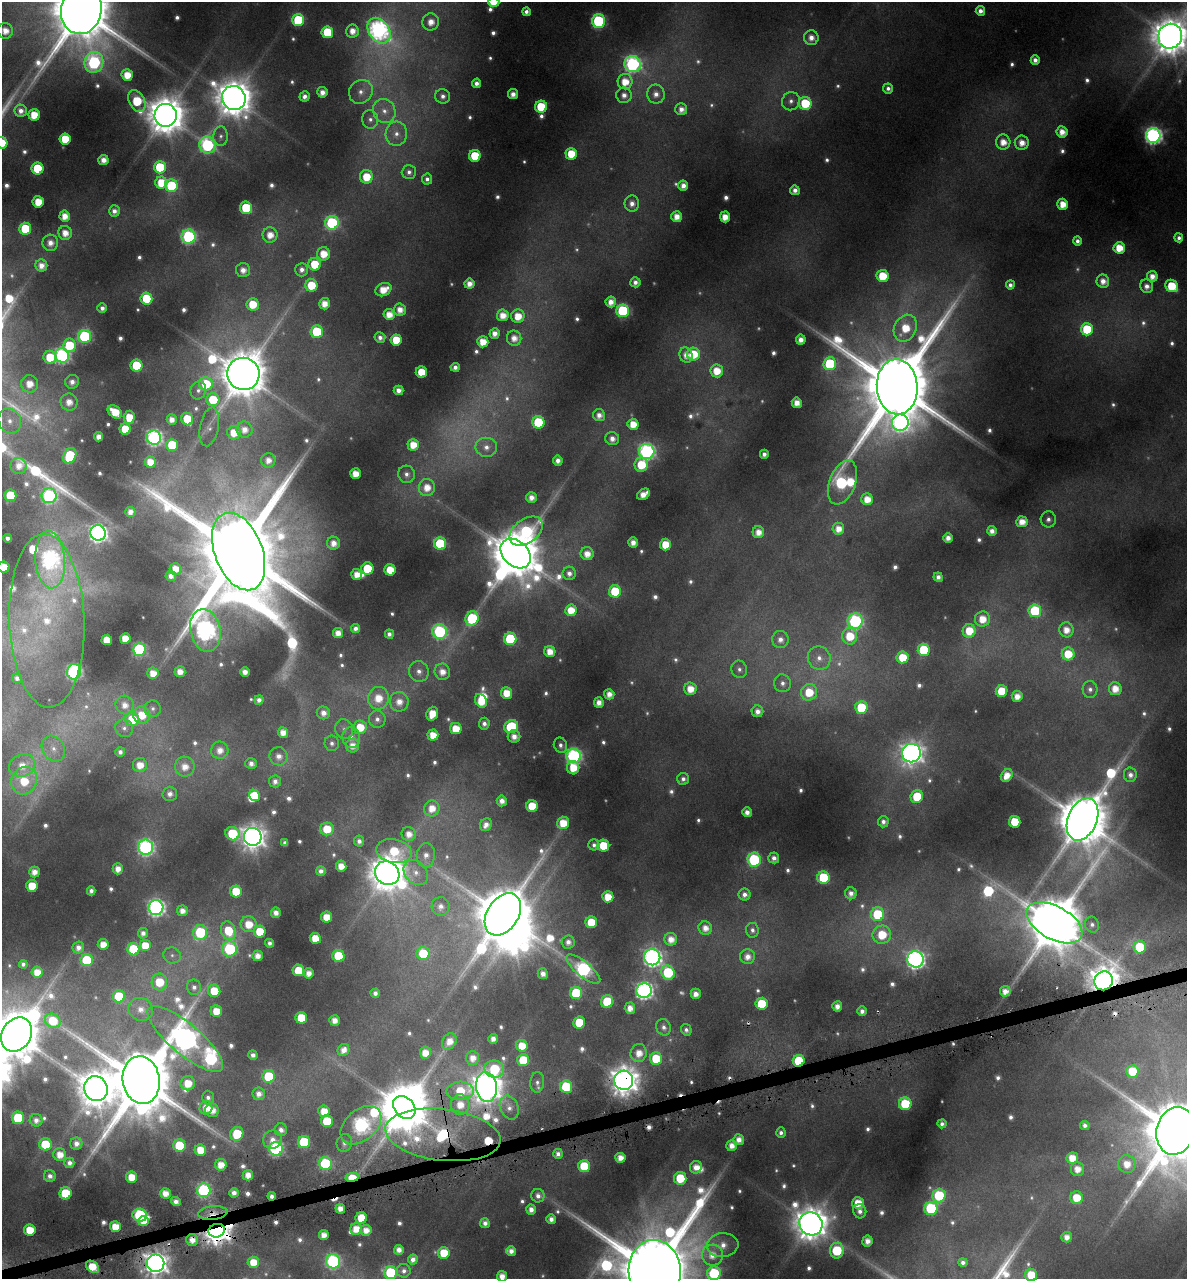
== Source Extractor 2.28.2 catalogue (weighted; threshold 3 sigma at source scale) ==
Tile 7 of 4 x 4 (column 3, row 2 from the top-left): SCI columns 2475-3659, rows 2559-3835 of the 4896 x 5150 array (HDU 1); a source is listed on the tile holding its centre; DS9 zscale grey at full resolution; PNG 1189 x 1281 px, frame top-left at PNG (2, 2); each listed source drawn as its Kron ellipse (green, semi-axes under 4 px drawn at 4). Shown black and unused: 1% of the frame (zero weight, under 4 of 8 exposures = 2% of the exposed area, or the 3 px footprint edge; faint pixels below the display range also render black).
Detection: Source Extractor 2.28.2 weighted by HDU 2 'WHT'; one run over the whole footprint, this tile lists its part. Background -0.0182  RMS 0.0096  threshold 0.0393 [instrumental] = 3 sigma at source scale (4.09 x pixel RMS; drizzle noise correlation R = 1.36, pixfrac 0.8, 0.0396/0.0396 arcsec/px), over >= 5 px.
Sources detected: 697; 43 too faint to see at this stretch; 6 inside a brighter object's white glare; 11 cosmic-ray / hot-pixel residue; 1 long thin detection or spike segment (spike, bleed or trail) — neither listed nor drawn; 11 inside a brighter listed object's ellipse — not listed separately; of the other 625, all 500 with FLUX_AUTO >= 4.28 (the completeness limit of this list) listed and drawn (125 fainter detections not listed), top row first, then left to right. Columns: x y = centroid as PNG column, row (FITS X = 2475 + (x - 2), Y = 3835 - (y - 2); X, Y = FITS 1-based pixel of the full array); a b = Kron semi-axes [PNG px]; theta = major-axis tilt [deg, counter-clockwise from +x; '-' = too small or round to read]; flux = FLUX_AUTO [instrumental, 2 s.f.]
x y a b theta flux
494 2 5 5 - 22
81 10 24 20 79 12000
980 11 5 4 - 6.9
526 12 4 4 - 5
298 20 6 6 - 88
598 21 7 6 - 160
431 22 8 8 - 13
5 31 8 7 - 13
352 31 6 6 - 11
379 31 14 10 -55 460
327 32 6 6 - 47
1170 36 12 12 - 3000
811 38 7 7 - 8.9
1035 60 5 4 - 6.8
94 62 10 9 - 180
633 64 8 8 - 300
127 75 6 5 - 19
625 82 7 7 - 21
476 83 5 4 - 6.6
888 88 5 5 - 4.7
322 92 5 5 - 8.7
361 92 12 11 - 9.7
513 94 5 5 - 9.1
656 94 9 9 - 8.5
624 95 8 7 - 7.6
305 96 5 5 - 5.4
443 96 7 7 - 5.9
234 98 12 11 - 2700
137 101 12 7 -64 51
791 101 9 8 - 6.2
805 103 6 6 - 48
541 107 6 6 - 44
681 109 6 6 - 8.2
21 111 6 6 - 7.1
384 111 12 11 - 11
34 115 6 5 - 23
166 115 11 11 - 3100
370 119 9 8 - 5.5
1062 132 6 5 - 12
396 134 12 10 86 10
1153 135 7 7 - 410
221 136 10 7 88 4.3
65 139 5 5 - 33
1003 142 7 7 - 15
2 143 6 6 - 29
1022 143 7 7 - 13
207 145 8 8 - 190
571 154 6 5 - 29
475 156 6 6 - 47
103 160 5 5 - 11
160 167 6 6 - 63
38 168 6 6 - 57
409 172 7 7 - 4.9
366 177 6 6 - 28
427 179 5 5 - 4.4
161 183 6 6 - 28
171 186 6 6 - 67
683 186 5 5 - 8.8
795 190 5 4 - 6.7
38 202 5 5 - 24
632 204 8 7 - 7.2
1063 204 5 5 - 17
246 208 6 6 - 55
114 211 5 5 - 6.3
65 216 5 5 - 14
677 217 5 5 - 13
725 217 5 5 - 15
332 223 7 7 - 160
25 229 6 6 - 50
65 233 7 6 - 13
270 235 7 7 - 14
189 237 7 7 - 190
1179 238 4 4 - 4.5
1077 241 4 4 - 4.5
50 243 8 8 - 9.7
1119 248 5 5 - 23
323 254 6 6 - 20
315 264 6 6 - 34
41 265 6 6 - 10
243 270 7 7 - 9.6
302 270 7 6 - 6.4
883 276 6 6 - 34
1152 276 5 5 - 10
1103 281 6 6 - 10
635 282 5 5 - 6.4
469 284 5 5 - 11
311 285 6 6 - 32
1010 285 4 4 - 4.7
1147 286 7 6 - 7.2
1172 286 7 5 -42 41
383 290 8 6 26 20
146 298 6 6 - 44
611 302 5 5 - 11
253 304 6 6 - 28
325 304 6 5 - 14
102 308 5 4 - 5.4
400 310 6 6 - 12
623 311 6 6 - 130
389 314 5 5 - 15
503 315 6 6 - 15
518 316 7 6 - 20
905 328 14 11 64 32
1087 329 6 6 - 56
317 332 6 6 - 66
495 333 5 5 - 9.1
85 336 6 6 - 140
380 337 5 5 - 5.6
514 338 7 7 - 11
396 340 5 5 - 29
801 340 5 5 - 9.5
483 342 5 5 - 19
69 345 7 6 - 43
693 354 6 6 - 34
62 355 7 7 - 230
686 355 8 6 -72 10
50 357 6 6 - 32
830 364 6 6 - 93
137 365 6 6 - 55
455 367 4 4 - 5.6
717 371 6 6 - 22
421 372 5 5 - 28
243 374 16 16 - 5200
72 382 7 7 - 7
29 384 9 8 - 17
206 384 7 6 - 49
897 387 28 20 -86 19000
198 390 9 7 72 4.6
398 390 5 5 - 8.2
213 400 6 6 - 36
69 402 8 8 - 13
797 403 5 5 - 12
115 412 8 5 -40 26
599 415 6 6 - 8.2
129 417 7 5 85 24
187 419 6 6 - 45
172 420 5 5 - 10
10 421 13 11 -64 14
538 422 6 6 - 67
900 423 8 8 - 280
633 424 5 5 - 20
209 427 20 9 79 7.2
125 429 5 5 - 33
244 430 8 8 - 11
234 433 7 6 - 21
99 437 4 4 - 9
154 438 7 7 - 300
612 439 7 6 - 7.9
172 445 6 6 - 49
413 445 6 5 - 19
486 447 11 9 -8 9.2
647 451 8 7 - 280
764 454 4 4 - 6
70 456 8 6 60 71
268 460 7 7 - 9.4
558 460 5 5 - 7
150 462 5 5 - 17
641 465 7 6 - 34
18 466 8 8 - 11
356 474 5 5 - 17
406 474 8 8 - 5.9
842 483 23 13 69 170
427 487 8 8 - 17
643 494 7 5 35 14
10 495 6 6 - 44
49 496 7 7 - 170
531 497 5 5 - 9.1
867 499 6 5 - 16
130 512 5 5 - 8.2
1048 519 8 7 - 5.5
1022 522 5 5 - 14
838 529 6 6 - 13
526 531 18 12 35 100
992 531 5 5 - 7.9
758 532 6 5 - 12
98 533 8 7 - 440
7 538 4 4 - 5.3
948 538 5 5 - 8.8
633 542 5 5 - 9.6
333 543 6 6 - 11
440 544 6 6 - 93
665 544 6 5 - 26
239 552 40 24 -69 24000
516 553 17 12 -42 5500
587 554 6 6 - 14
50 560 29 15 -86 380
4 567 5 5 - 28
175 569 6 6 - 14
367 569 6 6 - 49
390 570 5 5 - 26
569 573 7 6 - 6.8
357 574 5 5 - 15
171 576 5 5 - 7.1
938 577 5 4 - 6.3
615 591 6 6 - 52
571 610 6 5 - 21
1035 611 6 6 - 79
472 618 7 6 - 91
982 619 7 7 - 20
47 621 87 37 -88 130
855 621 7 7 - 190
355 628 5 4 - 5.2
205 630 21 15 -77 590
1066 630 7 7 - 13
440 631 7 7 - 180
969 631 7 6 - 29
338 633 5 5 - 11
389 634 4 4 - 5.3
850 636 8 7 - 33
125 638 5 5 - 20
510 639 6 6 - 85
107 640 5 5 - 24
780 640 8 8 - 8.6
139 649 6 6 - 150
924 650 6 6 - 61
550 651 5 5 - 16
1068 654 6 6 - 32
902 657 6 6 - 29
819 658 12 11 - 12
739 669 9 8 - 5
419 671 10 9 - 8.6
74 672 8 7 - 260
180 672 5 5 - 12
245 672 5 5 - 8.8
442 672 8 7 - 13
153 673 5 5 - 16
17 678 5 5 - 5.9
782 683 9 8 - 6.1
690 689 6 6 - 18
1090 689 8 7 - 4.8
1115 689 6 6 - 16
1002 691 6 6 - 37
809 692 8 8 - 32
507 693 6 5 - 21
609 694 5 5 - 10
1017 696 5 5 - 12
378 698 11 10 - 23
259 700 4 4 - 6.6
481 701 7 5 -62 26
399 702 10 9 - 13
599 702 5 5 - 10
125 705 9 9 - 11
861 707 6 6 - 55
153 709 8 8 - 4.4
757 711 6 5 - 8.5
323 713 7 6 - 8.8
432 714 7 5 70 21
142 715 9 8 - 25
132 719 7 7 - 37
377 719 8 8 - 6
484 724 6 5 - 5.4
360 727 7 6 - 27
511 727 7 6 - 67
124 728 9 8 - 5.3
344 729 10 9 - 6
456 729 6 5 - 23
283 732 5 5 - 12
433 735 5 5 - 18
514 736 6 6 - 9.3
351 738 10 9 - 8.8
332 743 8 7 - 4.4
560 745 8 6 -65 4.7
353 746 7 6 - 12
53 749 14 11 -59 10
220 750 9 8 - 12
120 752 5 5 - 5.1
911 753 9 9 - 840
279 756 9 9 - 9.1
574 756 7 7 - 290
251 763 6 5 - 6.6
140 765 7 7 - 16
22 766 13 11 20 18
185 767 10 10 - 15
573 768 7 6 - 24
1007 775 7 5 51 15
1130 775 7 6 - 6.2
683 779 6 6 - 4.7
24 781 14 12 61 38
275 781 6 6 - 5.9
170 794 7 7 - 7
254 795 6 5 - 28
917 796 6 6 - 38
502 801 5 5 - 8.8
532 806 6 5 - 34
432 808 8 7 - 16
747 812 5 5 - 8.3
1082 819 22 14 67 7100
883 822 5 5 - 5.1
1015 822 6 5 - 36
563 823 6 6 - 24
486 825 6 5 - 8.3
327 829 7 6 - 28
232 834 7 6 - 63
409 834 7 7 - 12
253 837 9 9 - 980
359 841 5 5 - 5.6
285 843 4 4 - 4.4
594 845 5 5 - 4.3
603 846 6 6 - 40
146 847 7 7 - 280
394 851 18 12 -11 46
426 855 12 9 86 10
774 858 5 5 - 6.3
754 860 7 6 - 130
341 866 5 5 - 14
118 869 5 5 - 12
321 871 5 4 - 5.7
34 872 5 5 - 11
387 873 13 11 -38 2600
416 873 14 11 -46 11
823 878 6 6 - 71
32 886 6 5 - 31
91 891 4 4 - 5.3
236 891 6 6 - 37
851 893 6 6 - 7.1
744 894 6 6 - 6.4
608 897 5 5 - 23
441 906 9 9 - 8.4
156 908 7 7 - 360
182 911 5 5 - 9.1
276 913 5 5 - 8.2
503 914 23 15 57 7400
877 914 7 6 - 60
327 917 5 5 - 21
591 922 6 6 - 34
1054 923 30 16 -28 8500
249 924 8 8 - 21
1092 925 8 7 - 4.6
705 928 7 6 - 11
752 930 7 6 - 4.4
228 931 9 7 -70 38
200 932 7 7 - 87
260 932 6 6 - 36
143 933 5 5 - 6.2
882 935 9 9 - 33
315 938 5 5 - 24
671 939 6 6 - 13
568 942 6 6 - 7.1
270 943 4 4 - 4.8
103 944 5 5 - 15
145 945 6 6 - 20
1140 947 6 6 - 49
78 948 6 5 - 6.7
133 949 6 6 - 66
230 949 8 7 - 110
423 953 6 6 - 43
172 955 9 8 - 4.5
258 956 5 5 - 11
338 956 6 6 - 56
652 957 8 8 - 460
747 957 7 7 - 11
915 959 8 8 - 500
87 960 6 6 - 73
23 964 4 4 - 4.3
583 969 21 7 -39 290
298 970 6 6 - 35
37 972 5 5 - 15
668 972 7 6 - 79
309 973 5 5 - 11
543 974 5 5 - 8.3
1104 981 10 9 - 1900
159 982 8 8 - 34
194 987 8 7 - 5.8
214 991 6 6 - 29
644 991 7 7 - 410
1005 991 5 5 - 10
375 993 5 4 - 6.2
576 993 6 6 - 73
696 994 5 5 - 9.4
119 996 6 6 - 51
607 1001 6 6 - 60
761 1004 6 6 - 50
837 1006 5 5 - 8.5
630 1008 5 5 - 12
141 1009 12 11 - 13
216 1011 6 5 - 22
862 1011 5 4 - 6.4
301 1018 6 5 - 40
334 1020 5 5 - 10
53 1021 8 6 -28 36
579 1023 6 6 - 41
664 1027 8 7 - 5.6
686 1030 6 5 - 4.3
17 1034 18 14 57 5600
185 1039 47 15 -40 1200
493 1039 5 5 - 8.1
449 1041 9 6 58 13
522 1046 6 5 - 23
343 1050 6 5 - 9.4
425 1053 6 5 - 16
639 1053 9 8 - 16
253 1055 4 4 - 5.8
472 1058 7 6 - 12
656 1059 6 6 - 42
523 1060 6 6 - 46
799 1061 6 5 - 55
494 1069 10 8 -11 62
1132 1071 6 6 - 33
269 1076 6 6 - 72
141 1080 24 18 -81 14000
624 1080 9 9 - 1600
537 1082 10 7 84 4.8
188 1083 7 7 - 20
486 1087 15 10 -83 1800
566 1087 6 6 - 74
96 1089 12 11 - 2800
460 1091 14 9 3 42
259 1094 6 6 - 9.3
208 1098 7 6 - 5
905 1104 6 6 - 51
460 1105 10 9 - 18
404 1107 13 9 -46 5200
206 1108 7 6 - 16
509 1108 12 9 -66 8.8
212 1110 7 6 - 13
324 1111 6 5 - 19
18 1118 6 6 - 62
36 1120 6 6 - 7.7
327 1121 6 6 - 44
942 1124 4 4 - 4.6
361 1125 23 15 41 340
1085 1125 5 4 - 5.4
281 1130 6 6 - 7.5
1176 1131 24 19 76 13000
781 1133 5 4 - 4.5
237 1134 7 6 - 44
443 1135 58 26 -7 160
272 1140 9 9 - 9.4
739 1140 5 5 - 9.6
304 1142 6 6 - 72
76 1143 6 6 - 7.3
344 1143 9 7 74 6
45 1144 6 6 - 45
179 1146 6 6 - 60
732 1146 5 5 - 11
276 1149 7 6 - 200
200 1150 6 5 - 23
558 1154 5 5 - 5.9
60 1155 6 6 - 15
620 1158 5 5 - 14
1072 1158 6 6 - 19
69 1163 5 5 - 6.4
325 1163 6 6 - 100
1127 1164 9 8 - 17
221 1165 6 6 - 16
584 1166 6 6 - 34
696 1167 6 6 - 11
1077 1169 7 6 - 14
248 1175 5 5 - 13
50 1176 6 6 - 6.4
132 1177 5 5 - 21
352 1177 7 4 11 41
680 1178 6 6 - 40
204 1190 7 6 - 170
65 1193 6 6 - 52
165 1193 5 5 - 12
234 1193 5 4 - 7.1
272 1196 4 4 - 4.7
538 1196 7 6 - 6.4
939 1196 7 6 - 75
1077 1198 6 6 - 27
176 1202 5 4 - 7.1
858 1203 6 5 - 21
931 1208 6 6 - 110
340 1209 5 5 - 11
531 1210 5 5 - 8.3
860 1211 7 6 - 6.6
213 1213 15 7 5 10
140 1215 7 6 - 130
361 1218 6 5 - 27
551 1219 5 4 - 7.3
143 1221 5 5 - 14
485 1223 5 5 - 6
811 1224 12 11 - 2300
115 1227 5 5 - 22
356 1229 6 5 - 17
30 1230 6 5 - 29
366 1230 5 5 - 12
217 1231 8 6 14 1600
324 1235 5 5 - 12
1067 1237 5 5 - 9.9
192 1240 6 6 - 11
867 1241 5 5 - 10
723 1245 16 12 6 16
399 1250 5 5 - 9.5
837 1250 8 7 - 66
511 1251 5 5 - 8.3
444 1253 6 6 - 31
712 1255 10 10 - 17
413 1260 5 5 - 7.5
333 1261 7 7 - 190
253 1262 6 5 - 20
963 1262 4 4 - 5.1
156 1263 9 8 - 1000
92 1267 7 5 -38 25
404 1271 7 7 - 4.8
655 1271 31 26 -87 22000
391 1273 6 6 - 86
714 1273 7 6 - 84
1031 1275 6 6 - 31
502 1276 5 5 - 11
Overlapping masked pixels (flux is a lower limit): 12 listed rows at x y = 1054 923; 1104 981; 799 1061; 624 1080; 486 1087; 443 1135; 352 1177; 272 1196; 213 1213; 217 1231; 192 1240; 156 1263
Isophote crosses this tile's border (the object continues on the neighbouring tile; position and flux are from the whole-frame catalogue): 13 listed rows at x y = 494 2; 81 10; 1170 36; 2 143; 4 567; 17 1034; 1176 1131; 156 1263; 655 1271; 391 1273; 714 1273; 1031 1275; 502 1276